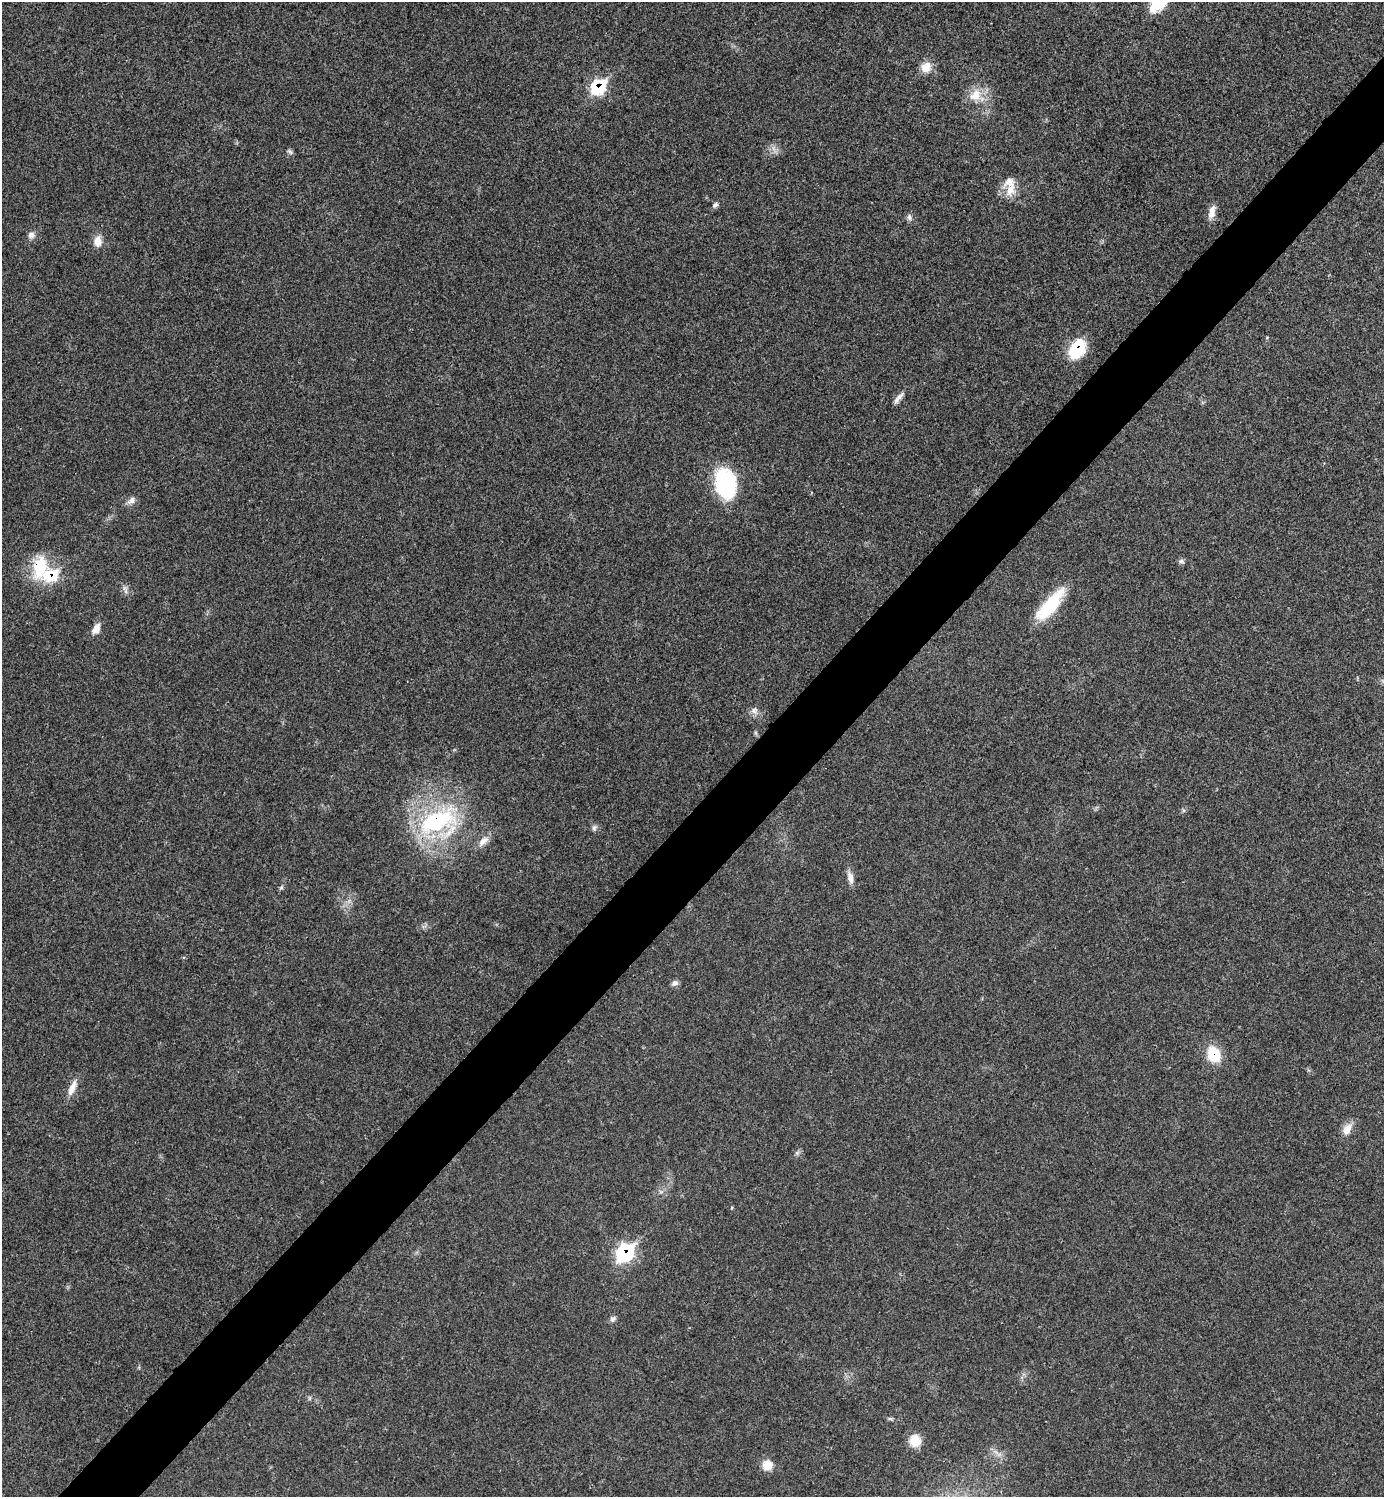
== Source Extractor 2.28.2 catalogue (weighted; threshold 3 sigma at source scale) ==
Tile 7 of 4 x 4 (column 3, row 2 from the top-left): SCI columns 2924-4305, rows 2996-4490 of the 5987 x 5987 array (HDU 1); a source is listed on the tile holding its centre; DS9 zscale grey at full resolution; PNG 1386 x 1499 px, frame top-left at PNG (2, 2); no overlay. Shown black and unused: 5% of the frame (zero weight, under 3 of 4 exposures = <1% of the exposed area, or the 3 px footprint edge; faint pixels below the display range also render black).
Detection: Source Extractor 2.28.2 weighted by HDU 2 'WHT'; one run over the whole footprint, this tile lists its part. Background 0.0192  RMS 0.004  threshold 0.0181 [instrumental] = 3 sigma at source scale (4.5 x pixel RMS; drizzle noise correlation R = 1.50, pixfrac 1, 0.05/0.05 arcsec/px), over >= 5 px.
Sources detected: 43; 1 too faint to see at this stretch — not listed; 2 inside a brighter listed object's ellipse — not listed separately; the other 40 listed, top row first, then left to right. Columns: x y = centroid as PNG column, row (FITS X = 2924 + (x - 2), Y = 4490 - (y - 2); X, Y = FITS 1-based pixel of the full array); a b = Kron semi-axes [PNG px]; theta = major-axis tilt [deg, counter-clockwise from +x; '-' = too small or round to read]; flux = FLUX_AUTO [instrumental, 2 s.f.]
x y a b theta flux
1159 3 21 11 46 18
926 67 15 13 33 4.7
598 87 12 9 40 28
975 95 20 16 45 7.8
290 152 8 5 -41 0.86
1010 190 19 15 70 6.3
715 205 9 6 45 1.1
1212 212 18 7 76 3.6
909 217 8 7 - 1.3
31 235 9 8 - 1.8
98 241 14 9 89 4
1267 337 5 3 - 0.32
1077 349 19 12 59 21
899 396 17 6 37 2.3
726 484 27 18 -78 48
131 500 13 8 41 2
1181 561 9 6 -22 0.99
40 567 31 18 80 17
125 589 13 6 -71 1.6
1050 605 44 14 49 20
96 629 13 8 61 3.4
754 711 11 10 - 2.2
756 733 7 4 -71 0.62
1183 810 6 4 -71 0.56
438 821 55 35 18 59
594 828 9 6 82 1.1
482 842 14 9 58 3.2
850 877 16 7 -78 2.9
281 887 7 5 30 0.67
675 983 9 7 34 1.5
1214 1054 19 15 -66 11
72 1088 24 8 67 4
1347 1129 17 10 60 4
797 1153 7 4 1 0.84
661 1192 7 4 -19 0.8
625 1253 11 9 44 61
613 1319 9 7 43 1.2
890 1419 7 4 -1 0.67
915 1441 14 13 - 6.3
767 1465 12 12 - 5.2
Overlapping masked pixels (flux is a lower limit): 6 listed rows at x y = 598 87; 1077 349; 40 567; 438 821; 1214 1054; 625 1253
Isophote crosses this tile's border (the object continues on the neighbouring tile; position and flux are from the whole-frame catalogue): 1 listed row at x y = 1159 3